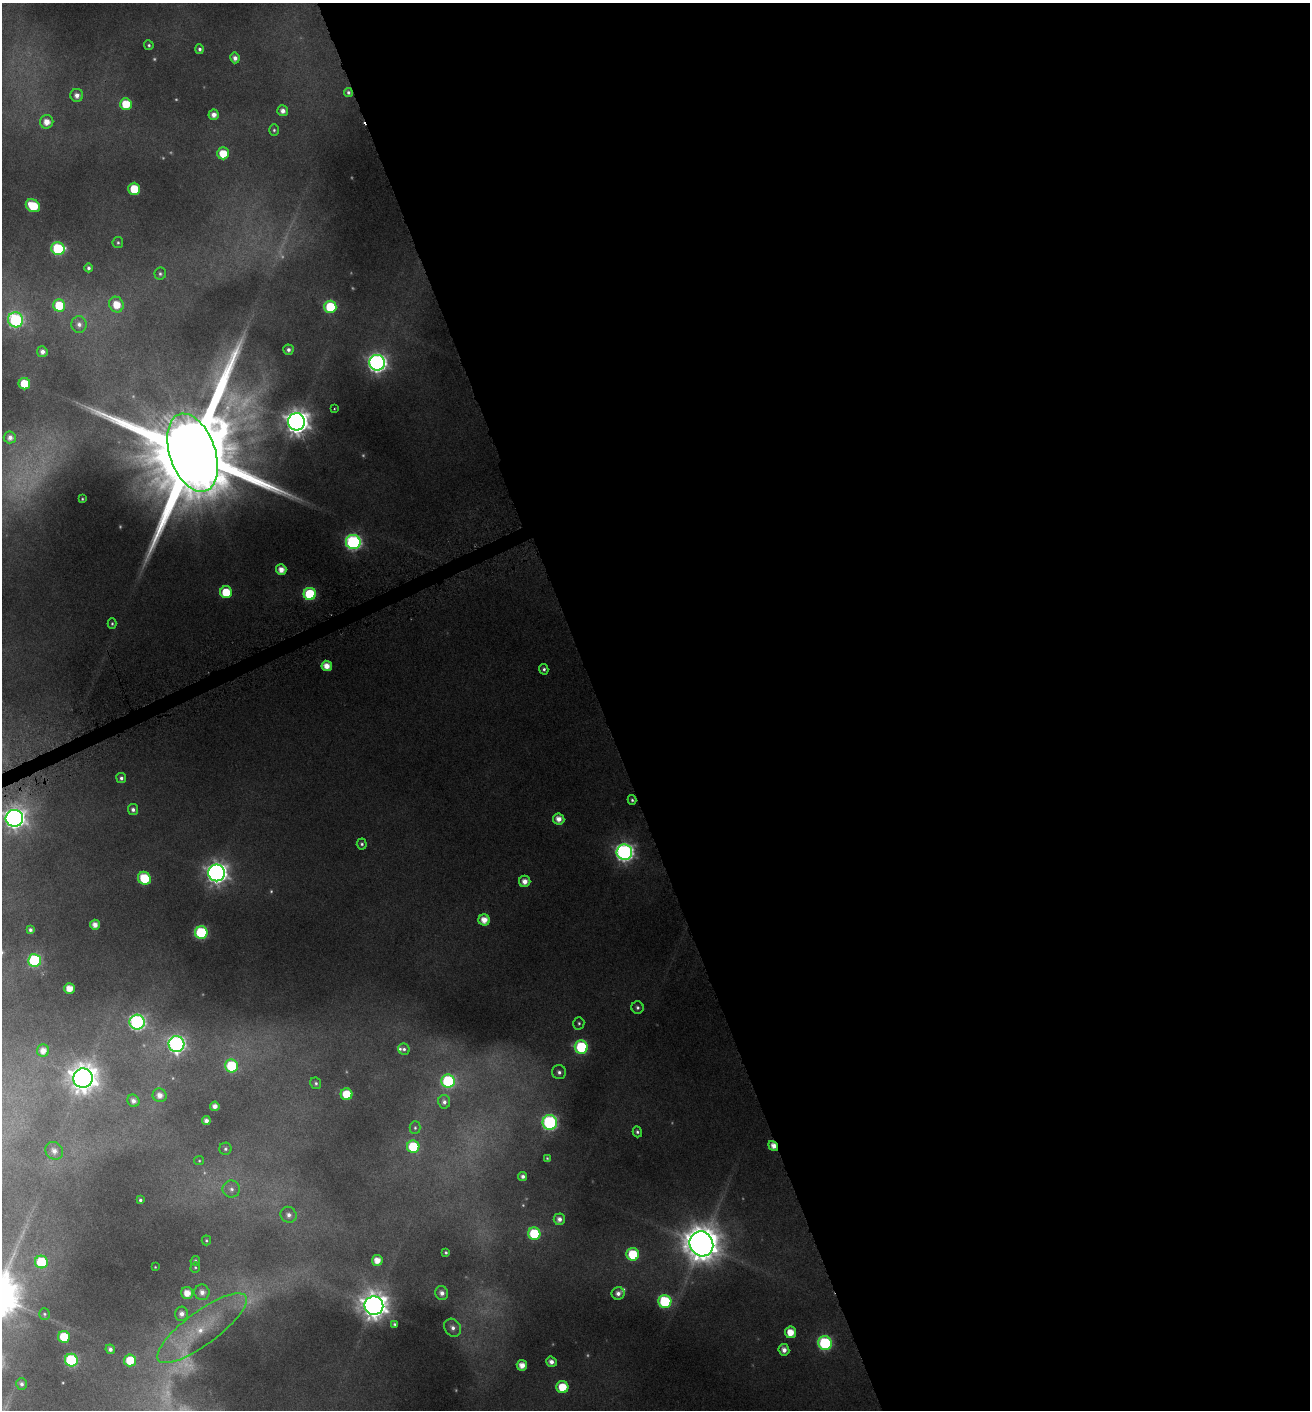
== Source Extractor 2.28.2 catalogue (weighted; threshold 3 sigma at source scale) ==
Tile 8 of 4 x 4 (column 4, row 2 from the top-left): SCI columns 4090-5397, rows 2818-4225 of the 5492 x 5671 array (HDU 1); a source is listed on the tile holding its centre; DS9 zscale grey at full resolution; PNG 1312 x 1412 px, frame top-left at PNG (2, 3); each listed source drawn as its Kron ellipse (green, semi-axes under 4 px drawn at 4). Shown black and unused: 55% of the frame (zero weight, under 4 of 8 exposures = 2% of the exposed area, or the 3 px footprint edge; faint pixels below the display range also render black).
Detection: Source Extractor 2.28.2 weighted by HDU 2 'WHT'; one run over the whole footprint, this tile lists its part. Background 0.0951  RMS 0.0097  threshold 0.0395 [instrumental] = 3 sigma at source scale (4.09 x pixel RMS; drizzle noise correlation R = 1.36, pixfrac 0.8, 0.0396/0.0396 arcsec/px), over >= 5 px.
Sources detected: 136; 15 too faint to see at this stretch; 1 cosmic-ray / hot-pixel residue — neither listed nor drawn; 2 inside a brighter listed object's ellipse — not listed separately; the other 118 listed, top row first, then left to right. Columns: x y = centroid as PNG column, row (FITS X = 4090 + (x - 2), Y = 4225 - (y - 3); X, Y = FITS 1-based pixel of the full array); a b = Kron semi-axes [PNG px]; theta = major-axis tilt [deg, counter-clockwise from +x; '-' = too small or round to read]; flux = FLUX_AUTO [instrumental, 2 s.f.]
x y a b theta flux
149 45 5 4 - 1.8
200 49 5 4 - 2.3
235 58 5 4 - 5.1
348 92 4 4 - 2.4
77 95 6 6 - 6.1
126 104 6 6 - 30
283 111 5 5 - 6.2
214 115 5 5 - 6.3
47 122 7 6 - 11
274 130 6 5 - 1.8
223 153 6 6 - 23
134 189 6 6 - 36
33 206 7 6 - 39
118 243 5 5 - 1.7
58 249 7 6 - 85
89 268 4 4 - 2.7
160 274 6 6 - 2.1
59 305 6 6 - 31
116 305 8 7 - 18
330 307 6 6 - 64
16 320 7 7 - 170
79 324 8 7 - 4.9
288 350 5 5 - 3.6
42 352 5 5 - 5.1
377 363 8 7 - 460
24 384 6 5 - 35
334 409 2 2 - 0.72
297 422 8 8 - 1000
10 437 6 6 - 5.7
192 453 40 23 -71 36000
82 499 3 2 - 0.72
353 542 7 7 - 260
281 570 5 5 - 11
226 592 6 6 - 37
310 594 6 6 - 76
112 624 5 4 - 1.5
327 666 5 5 - 12
544 669 5 4 - 2.3
121 778 5 5 - 2.9
632 800 5 4 - 1.9
133 810 5 5 - 3.7
14 818 9 8 - 640
559 819 6 5 - 9.1
362 844 5 5 - 2.2
624 852 8 7 - 420
217 873 8 8 - 690
144 878 7 6 - 43
525 881 6 5 - 8.8
484 920 6 5 - 13
95 925 5 5 - 7.7
30 930 4 4 - 2.3
201 933 6 6 - 100
35 960 6 6 - 110
69 988 5 5 - 13
638 1008 6 6 - 2.6
137 1022 7 7 - 260
579 1023 6 5 - 1.9
176 1044 8 8 - 340
581 1047 6 6 - 82
404 1049 6 5 - 2.3
43 1051 6 6 - 9
231 1066 6 6 - 58
559 1072 7 7 - 3.9
83 1078 10 9 - 1500
448 1081 7 6 - 100
316 1083 6 5 - 2.1
346 1094 6 6 - 27
160 1095 7 6 - 7.8
133 1101 6 5 - 4.8
444 1102 7 6 - 3.6
215 1106 5 4 - 6
206 1121 4 4 - 5
550 1122 7 7 - 190
415 1128 6 5 - 1.8
637 1132 5 4 - 2.1
773 1146 5 4 - 8.7
413 1147 6 6 - 48
225 1149 6 6 - 2.2
54 1151 9 8 - 6.8
547 1158 4 4 - 1.1
199 1161 5 4 - 1.2
523 1176 4 4 - 3.7
231 1189 8 8 - 4.8
140 1200 4 3 - 1.8
289 1215 8 7 - 5.2
559 1219 6 5 - 5.2
534 1234 6 6 - 56
206 1240 5 5 - 1.3
701 1244 13 11 -58 2600
446 1252 3 3 - 1.5
633 1254 6 6 - 47
377 1260 5 5 - 12
195 1261 5 4 - 1.5
41 1262 6 6 - 56
155 1267 2 2 - 0.64
195 1267 5 4 - 1.2
202 1292 8 7 - 7.2
187 1293 6 6 - 12
442 1293 7 6 - 5.8
618 1293 6 6 - 5.3
665 1301 6 6 - 97
374 1306 9 9 - 1300
44 1314 6 5 - 1.5
181 1314 7 6 - 6.1
394 1324 4 3 - 1.6
202 1328 54 16 36 59
453 1328 9 7 -54 5.6
790 1332 6 5 - 17
64 1337 6 6 - 35
825 1343 7 6 - 130
110 1349 5 4 - 3.8
784 1350 6 5 - 6.5
71 1360 6 6 - 110
130 1360 6 6 - 30
551 1362 5 5 - 6
522 1365 5 5 - 11
21 1384 6 5 - 3.3
562 1387 6 6 - 29
Overlapping masked pixels (flux is a lower limit): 1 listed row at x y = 773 1146
Isophote crosses this tile's border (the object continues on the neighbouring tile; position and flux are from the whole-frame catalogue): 1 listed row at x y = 14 818